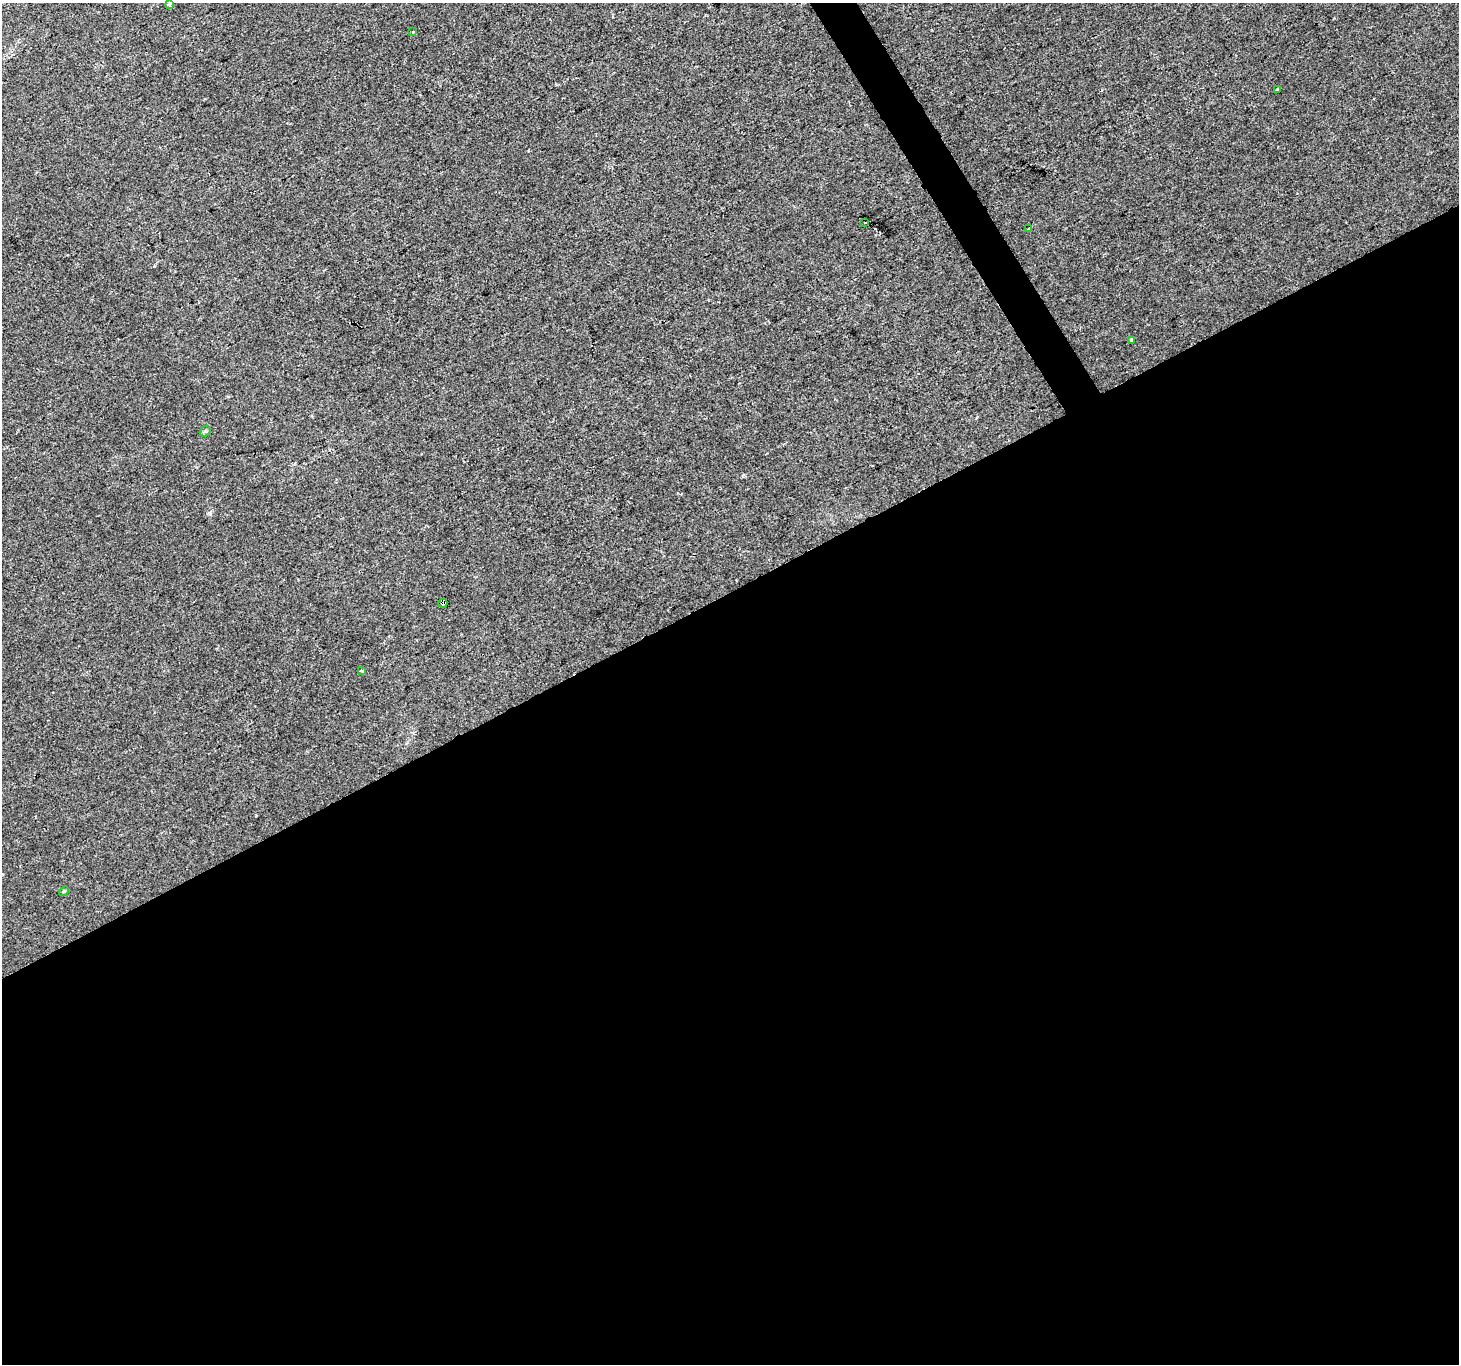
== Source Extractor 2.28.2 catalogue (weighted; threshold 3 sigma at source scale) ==
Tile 15 of 4 x 4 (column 3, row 4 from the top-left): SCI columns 2917-4373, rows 170-1531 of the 5830 x 5725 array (HDU 1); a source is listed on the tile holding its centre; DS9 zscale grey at full resolution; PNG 1461 x 1366 px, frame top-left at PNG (2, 3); each listed source drawn as its Kron ellipse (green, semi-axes under 4 px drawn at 4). Shown black and unused: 58% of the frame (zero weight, under 2 of 3 exposures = <1% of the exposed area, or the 3 px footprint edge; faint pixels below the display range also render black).
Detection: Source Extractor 2.28.2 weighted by HDU 2 'WHT'; one run over the whole footprint, this tile lists its part. Background 0.00705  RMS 0.0048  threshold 0.0216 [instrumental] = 3 sigma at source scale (4.5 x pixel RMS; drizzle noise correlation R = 1.50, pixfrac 1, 0.0396/0.0396 arcsec/px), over >= 5 px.
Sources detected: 10; all 10 listed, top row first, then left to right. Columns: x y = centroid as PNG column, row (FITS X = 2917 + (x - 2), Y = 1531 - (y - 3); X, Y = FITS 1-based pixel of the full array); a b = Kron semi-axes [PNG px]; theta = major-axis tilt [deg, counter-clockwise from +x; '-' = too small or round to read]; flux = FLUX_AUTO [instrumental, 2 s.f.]
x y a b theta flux
170 4 4 3 - 1.8
413 32 3 3 - 2.6
1278 89 3 3 - 11
865 222 3 3 - 2.1
1028 229 3 2 - 0.42
1132 340 4 3 - 5
205 431 6 5 - 0.73
443 603 5 3 - 5.8
361 671 3 3 - 1.7
64 891 5 4 - 0.54
Overlapping masked pixels (flux is a lower limit): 1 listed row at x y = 443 603